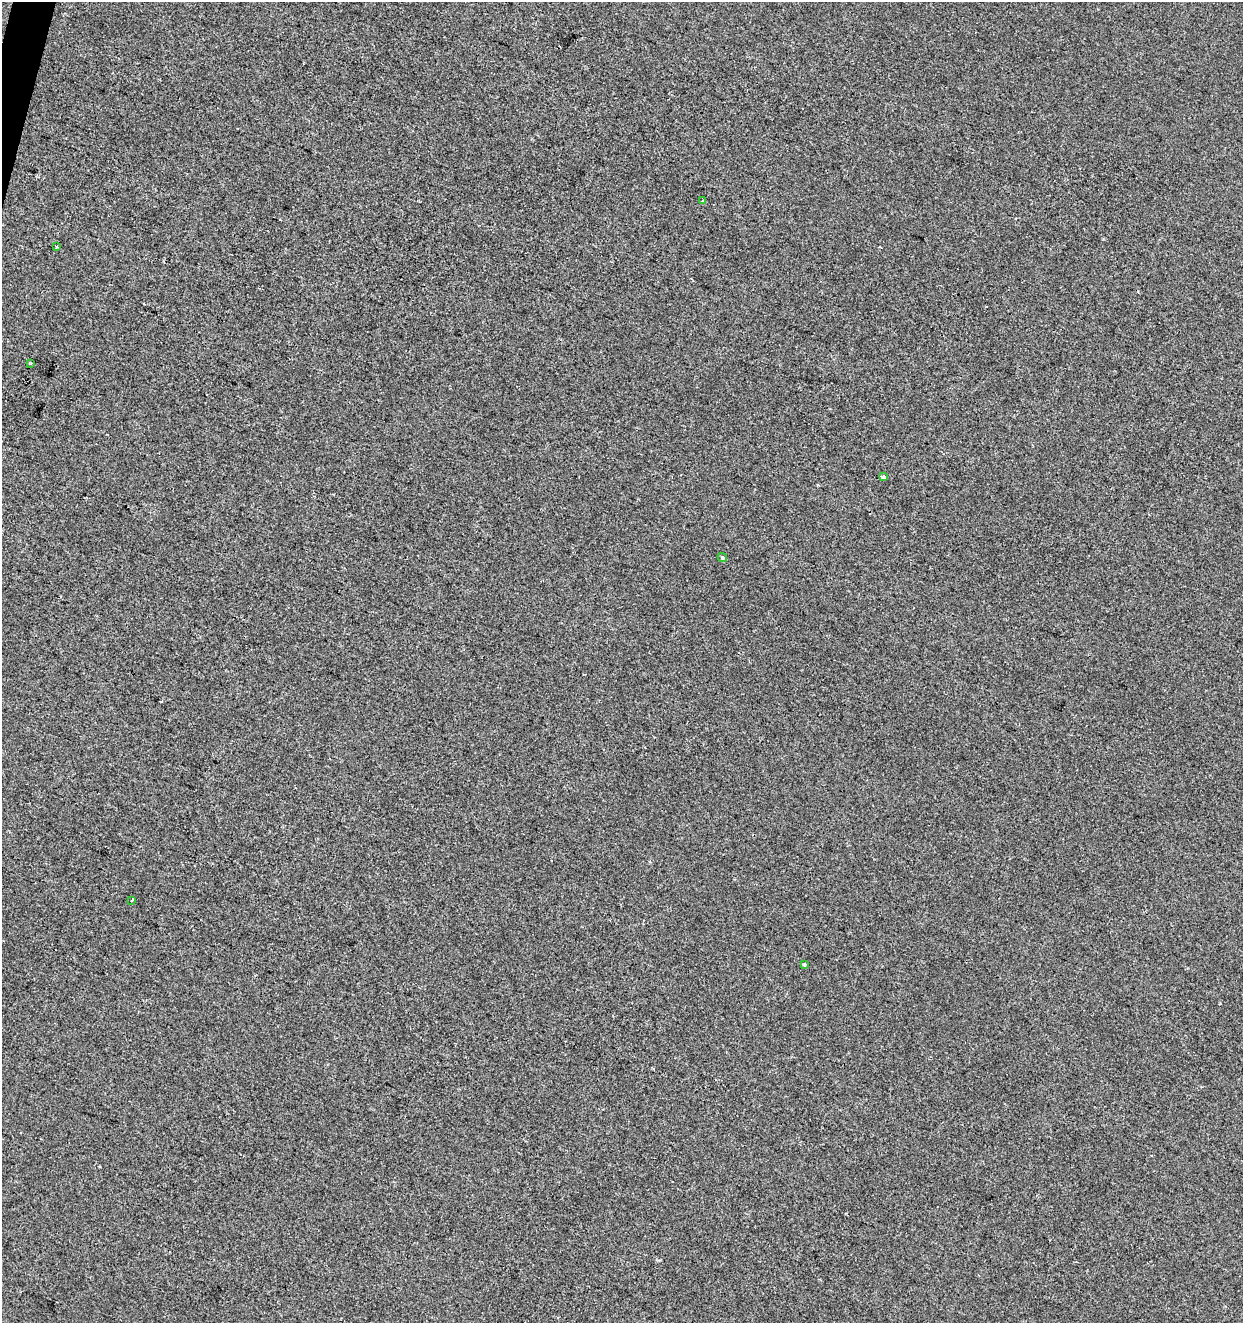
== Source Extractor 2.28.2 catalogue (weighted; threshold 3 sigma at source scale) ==
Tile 11 of 4 x 4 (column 3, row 3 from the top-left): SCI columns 2699-3939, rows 1330-2650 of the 5459 x 5293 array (HDU 1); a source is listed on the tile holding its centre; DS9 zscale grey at full resolution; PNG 1245 x 1325 px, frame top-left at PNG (2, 2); each listed source drawn as its Kron ellipse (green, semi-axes under 4 px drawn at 4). Shown black and unused: <1% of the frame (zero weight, under 2 of 3 exposures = <1% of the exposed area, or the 3 px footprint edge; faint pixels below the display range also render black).
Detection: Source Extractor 2.28.2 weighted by HDU 2 'WHT'; one run over the whole footprint, this tile lists its part. Background -7.68e-04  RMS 0.0042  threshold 0.0188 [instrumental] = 3 sigma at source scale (4.5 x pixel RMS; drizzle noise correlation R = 1.50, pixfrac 1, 0.0396/0.0396 arcsec/px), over >= 5 px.
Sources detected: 9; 2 cosmic-ray / hot-pixel residue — neither listed nor drawn; the other 7 listed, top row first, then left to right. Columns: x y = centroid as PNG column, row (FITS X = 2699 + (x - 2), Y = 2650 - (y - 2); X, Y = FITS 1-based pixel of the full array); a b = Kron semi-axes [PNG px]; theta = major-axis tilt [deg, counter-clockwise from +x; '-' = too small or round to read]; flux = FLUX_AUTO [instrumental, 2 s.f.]
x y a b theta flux
703 201 4 3 - 0.8
57 246 3 3 - 0.68
31 363 3 2 - 0.4
883 477 4 3 - 1.9
722 558 5 4 - 0.96
132 900 3 2 - 0.82
804 965 3 3 - 1.3